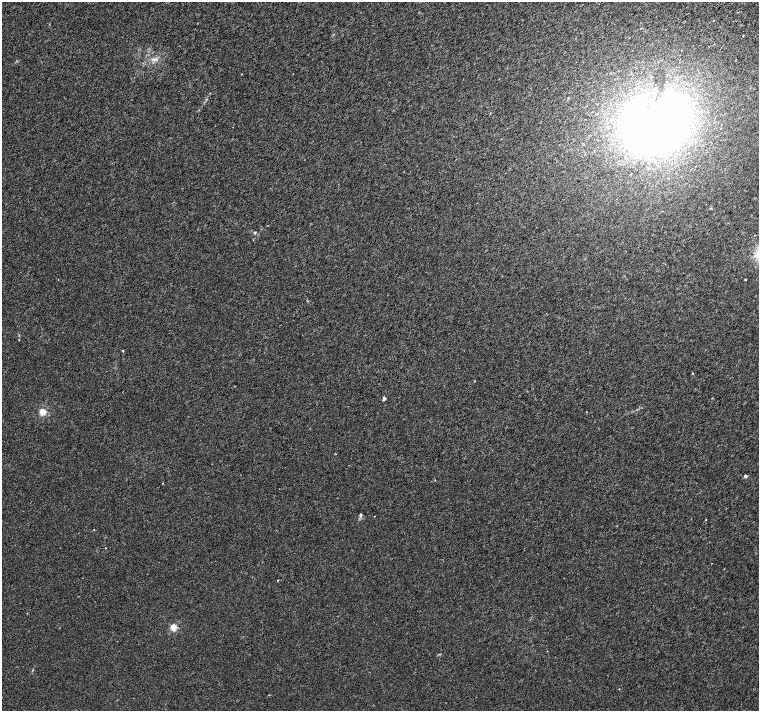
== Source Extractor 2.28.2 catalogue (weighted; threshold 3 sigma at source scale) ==
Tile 10 of 4 x 4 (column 2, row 3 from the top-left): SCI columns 1569-3082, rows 1697-3113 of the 6161 x 6161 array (HDU 1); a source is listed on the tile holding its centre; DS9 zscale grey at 2 x 2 block average (1 PNG px = mean of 2 x 2 image px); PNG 761 x 713 px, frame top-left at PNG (2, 2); no overlay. Shown black and unused: <1% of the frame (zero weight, under 3 of 6 exposures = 3% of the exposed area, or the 3 px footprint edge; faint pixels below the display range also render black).
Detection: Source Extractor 2.28.2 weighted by HDU 2 'WHT'; one run over the whole footprint, this tile lists its part. Background 8.20e-04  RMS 0.0013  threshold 0.00539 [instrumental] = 3 sigma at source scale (4.09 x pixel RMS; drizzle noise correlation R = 1.36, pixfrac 0.8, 0.0396/0.0396 arcsec/px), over >= 5 px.
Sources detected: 22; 1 inside a brighter listed object's ellipse — not listed separately; the other 21 listed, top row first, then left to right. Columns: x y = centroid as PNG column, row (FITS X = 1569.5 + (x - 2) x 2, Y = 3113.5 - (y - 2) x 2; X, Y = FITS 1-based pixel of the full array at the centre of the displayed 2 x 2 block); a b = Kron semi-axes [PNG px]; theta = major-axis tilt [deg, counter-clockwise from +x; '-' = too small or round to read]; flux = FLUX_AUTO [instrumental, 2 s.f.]
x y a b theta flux
743 36 2 2 - 0.15
154 59 7 3 10 0.85
241 74 2 2 - 0.12
568 98 3 2 - 0.14
490 113 3 2 - 0.14
656 123 49 34 22 140
255 232 3 3 - 0.31
745 279 2 2 - 0.5
19 340 2 2 - 0.11
123 350 3 2 - 0.13
693 373 2 2 - 0.35
475 381 2 2 - 0.11
384 398 2 2 - 1.6
43 412 3 3 - 11
745 476 2 2 - 1.1
162 483 2 2 - 0.098
361 515 6 3 -84 0.42
706 519 2 2 - 0.11
106 548 2 2 - 0.12
278 580 2 2 - 0.16
174 627 3 3 - 11
Diffuse or blended objects may show on this block-average render without a row.